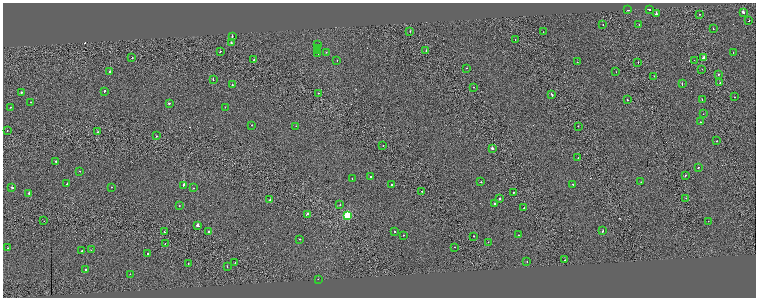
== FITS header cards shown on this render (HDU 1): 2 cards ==
NAXIS1  =                 1507
NAXIS2  =                  591

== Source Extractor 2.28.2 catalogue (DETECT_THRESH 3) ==
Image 1507 x 591 px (HDU 1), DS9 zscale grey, zoomed out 1/2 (1 PNG px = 2 x 2 image px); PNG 758 x 300 px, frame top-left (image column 2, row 590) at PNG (3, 3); each listed source drawn as its Kron ellipse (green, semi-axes under 4 px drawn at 4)
Background -0.00468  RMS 0.35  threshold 1.04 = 3 sigma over >= 5 px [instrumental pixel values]
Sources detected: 125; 9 cannot appear on this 1/2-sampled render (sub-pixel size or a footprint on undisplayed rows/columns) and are neither listed nor drawn; the other 116 listed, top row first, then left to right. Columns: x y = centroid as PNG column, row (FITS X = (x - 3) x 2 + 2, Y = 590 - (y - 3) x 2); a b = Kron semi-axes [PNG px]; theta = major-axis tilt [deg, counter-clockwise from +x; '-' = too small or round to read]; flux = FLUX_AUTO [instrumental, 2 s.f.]
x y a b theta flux
649 9 3 2 - 620
628 10 2 2 - 400
743 12 3 2 - 1300
656 14 2 2 - 1300
700 14 2 1 - 310
749 21 2 1 - 180
639 24 2 1 - 75
603 25 2 1 - 170
713 29 2 1 - 170
410 31 2 1 - 99
543 32 2 1 - 49
232 37 2 1 - 300
515 40 2 1 - 130
231 43 2 2 - 420
318 44 2 1 - 13000
317 49 2 1 - 73000
220 51 2 2 - 260
317 51 2 2 - 94000
426 51 2 2 - 120
326 52 2 1 - 91
733 53 2 2 - 140
318 54 2 1 - 53000
704 57 3 2 - 1100
132 58 2 1 - 370
254 60 2 1 - 300
337 60 2 2 - 120
694 60 2 1 - 120
577 62 2 2 - 76
638 63 2 1 - 120
467 68 2 1 - 76
702 69 2 1 - 73
110 71 2 2 - 450
616 72 2 2 - 94
718 75 2 2 - 230
654 76 2 2 - 90
213 79 2 2 - 170
720 83 2 2 - 150
232 84 2 1 - 360
682 84 3 2 - 230
473 87 2 2 - 120
104 91 2 2 - 390
21 92 2 2 - 220
318 93 2 1 - 220
552 94 3 2 - 660
735 97 2 1 - 93
702 99 2 1 - 77
627 100 2 2 - 200
31 102 2 2 - 65
169 103 2 1 - 360
11 107 2 2 - 170
225 107 2 2 - 120
703 114 2 2 - 81
700 122 2 2 - 140
252 125 2 2 - 250
296 126 2 1 - 59
578 126 2 2 - 130
7 131 2 1 - 76
97 132 3 1 - 300
156 136 2 1 - 160
717 141 2 1 - 66
383 145 2 1 - 130
492 148 2 2 - 7000
578 158 2 1 - 100
56 161 2 2 - 270
698 167 2 2 - 400
80 171 2 1 - 130
685 175 2 1 - 130
370 177 2 2 - 190
352 178 2 1 - 140
481 182 2 1 - 230
641 182 2 2 - 120
67 184 2 2 - 580
573 184 2 1 - 130
184 185 3 2 - 1100
392 185 2 2 - 540
12 187 3 2 - 420
111 187 2 2 - 140
193 188 2 1 - 68
422 191 2 1 - 260
29 193 2 2 - 4200
513 193 2 1 - 130
686 198 2 1 - 160
500 199 2 2 - 210
270 200 2 2 - 590
495 204 2 2 - 1100
340 205 2 2 - 120
179 206 2 2 - 61
524 208 2 1 - 150
307 214 2 2 - 310
347 215 3 3 - 3900
44 221 2 1 - 58
708 221 2 1 - 74
198 226 2 2 - 3600
395 231 2 2 - 270
603 231 2 2 - 580
164 232 2 2 - 210
208 232 2 2 - 180
404 235 2 2 - 140
519 235 2 2 - 220
474 236 2 2 - 210
300 239 2 2 - 240
488 242 2 2 - 120
165 243 2 2 - 110
454 247 2 2 - 130
7 248 2 2 - 140
91 250 2 1 - 38
81 251 2 2 - 95
148 254 2 2 - 280
565 260 2 1 - 160
527 261 2 2 - 120
188 263 2 1 - 140
235 263 2 1 - 110
227 266 2 1 - 110
86 270 2 1 - 470
130 274 2 1 - 270
318 279 2 1 - 100
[9 sub-pixel or undisplayed-footprint detections neither listed nor drawn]